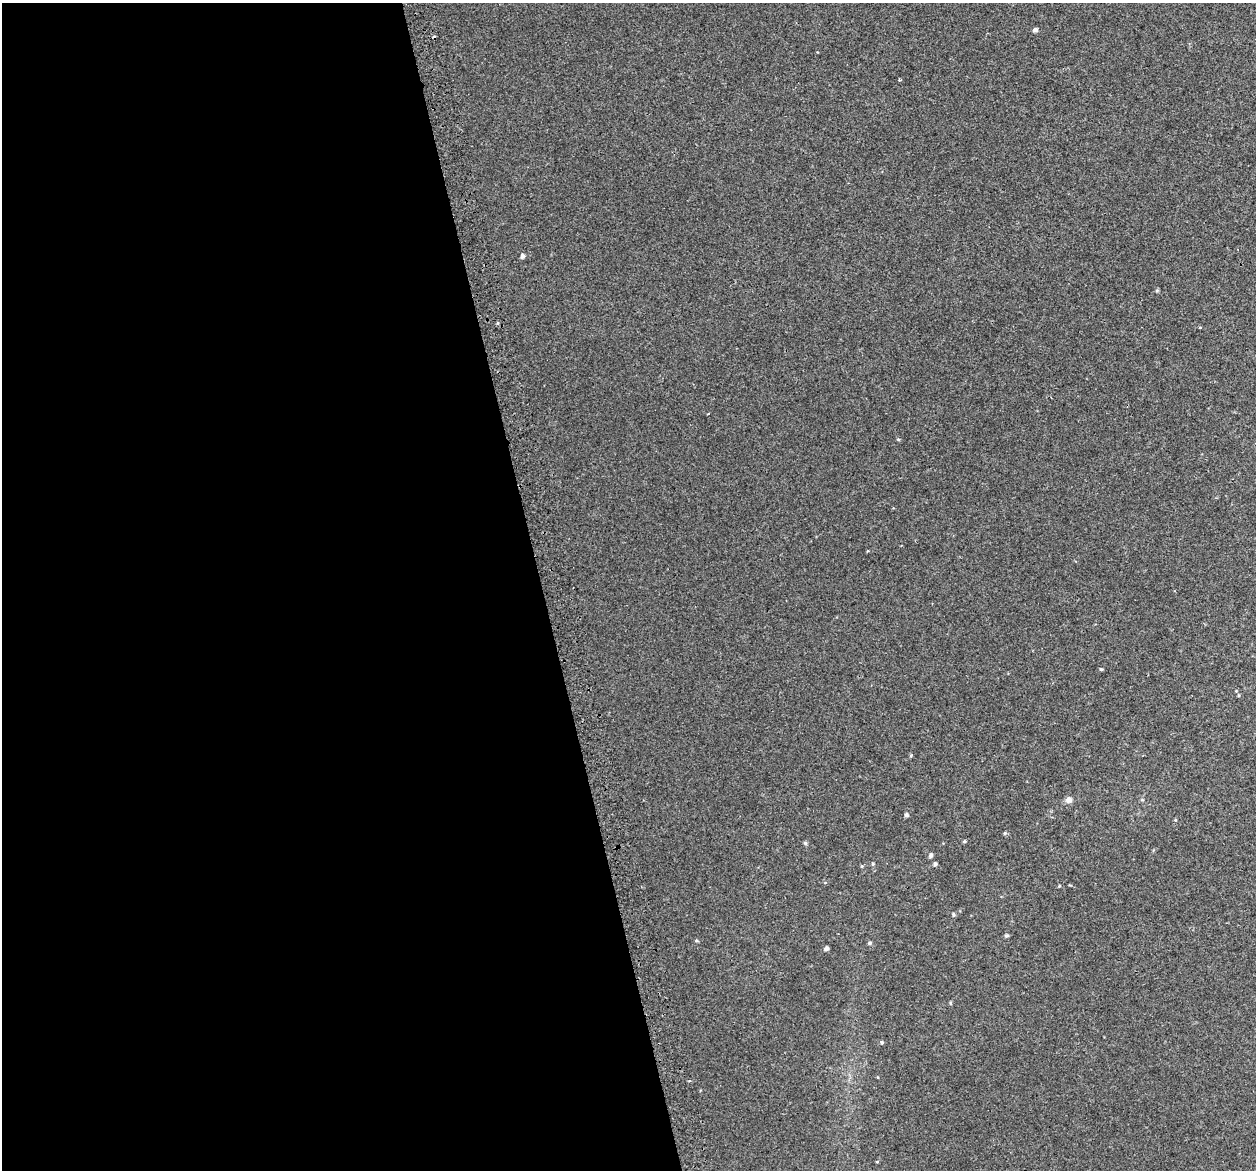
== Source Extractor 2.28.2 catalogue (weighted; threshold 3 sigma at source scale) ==
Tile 9 of 4 x 4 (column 1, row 3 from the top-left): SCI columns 42-1295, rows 1289-2456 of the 5097 x 4867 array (HDU 1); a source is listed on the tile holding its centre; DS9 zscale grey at full resolution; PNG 1258 x 1172 px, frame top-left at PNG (2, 3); no overlay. Shown black and unused: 43% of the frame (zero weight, under 2 of 3 exposures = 3% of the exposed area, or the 3 px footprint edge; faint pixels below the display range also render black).
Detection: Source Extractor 2.28.2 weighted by HDU 2 'WHT'; one run over the whole footprint, this tile lists its part. Background 0.00356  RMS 0.0041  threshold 0.0185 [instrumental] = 3 sigma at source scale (4.5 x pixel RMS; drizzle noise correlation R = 1.50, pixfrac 1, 0.0396/0.0396 arcsec/px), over >= 5 px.
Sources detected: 29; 1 cosmic-ray / hot-pixel residue — not listed; the other 28 listed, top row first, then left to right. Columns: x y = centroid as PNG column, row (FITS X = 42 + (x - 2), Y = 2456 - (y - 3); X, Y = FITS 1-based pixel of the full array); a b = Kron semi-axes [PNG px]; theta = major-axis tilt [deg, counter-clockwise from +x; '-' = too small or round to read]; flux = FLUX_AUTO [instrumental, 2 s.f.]
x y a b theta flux
1035 30 5 4 - 1.2
899 80 3 3 - 0.45
522 256 5 4 - 1.2
1157 290 5 4 - 0.5
1200 328 3 3 - 0.83
898 439 5 3 - 0.37
1101 669 4 4 - 0.45
911 755 4 4 - 0.42
1069 800 8 7 - 1.9
1142 800 5 3 - 0.39
906 815 5 4 - 0.84
1175 820 4 3 - 0.38
1005 833 4 4 - 0.59
964 841 4 4 - 0.48
805 843 5 4 - 0.69
930 855 5 5 - 1
873 864 5 4 - 0.46
935 864 5 5 - 0.73
862 866 5 3 - 0.35
1059 886 4 3 - 0.33
953 914 5 5 - 0.62
1006 936 5 5 - 0.76
696 940 5 3 - 0.41
870 943 5 5 - 0.73
826 948 5 4 - 1
950 1003 5 3 - 0.38
882 1042 5 4 - 0.48
877 1162 4 3 - 0.32